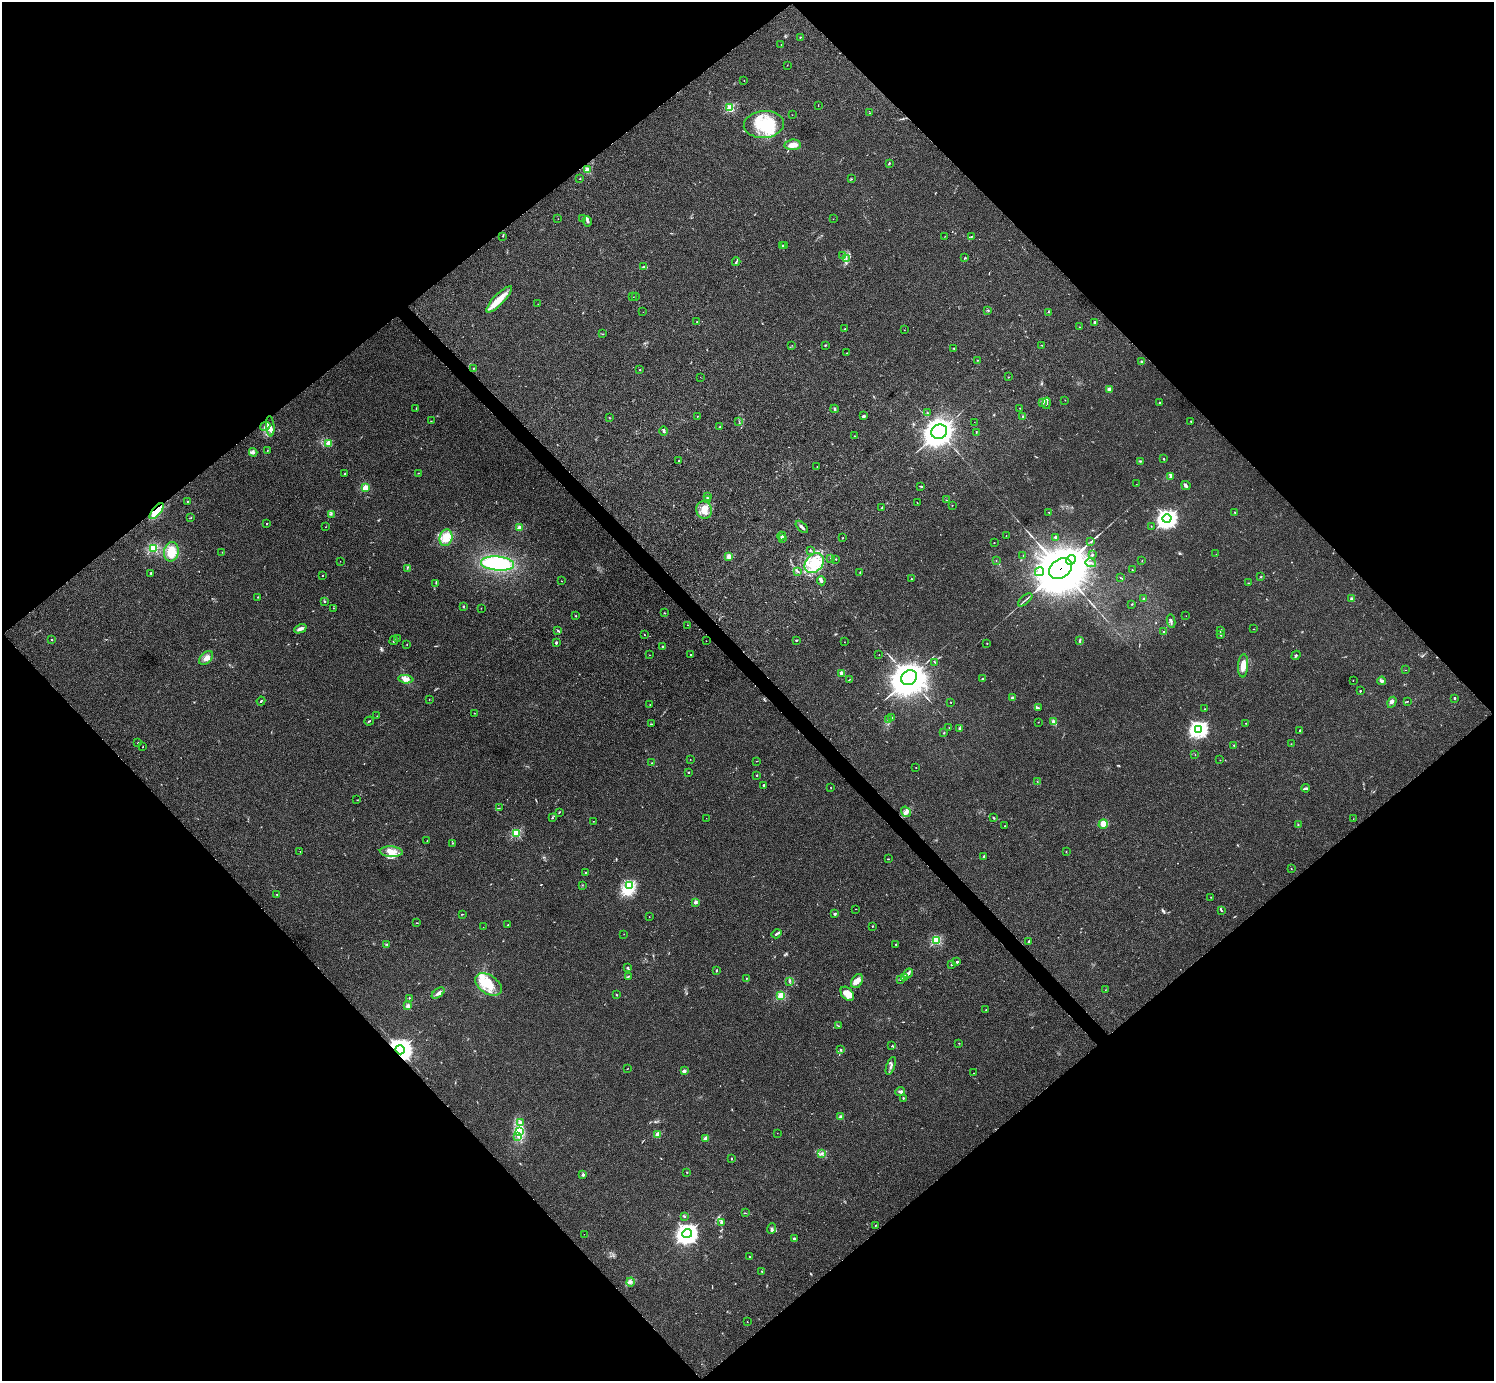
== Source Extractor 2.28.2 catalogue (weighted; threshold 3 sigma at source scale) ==
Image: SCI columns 4-5970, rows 160-5674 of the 5976 x 5974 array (HDU 1 of 3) = the unmasked area's bounding box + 8 px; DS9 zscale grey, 4 x 4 block average (1 PNG px = mean of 4 x 4 image px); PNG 1496 x 1383 px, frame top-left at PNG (2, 2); each listed source drawn as its Kron ellipse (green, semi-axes under 4 px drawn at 4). Shown black and unused: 51% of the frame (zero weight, under 3 of 4 exposures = <1% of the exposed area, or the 3 px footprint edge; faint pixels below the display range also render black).
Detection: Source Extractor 2.28.2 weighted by HDU 2 'WHT'. Background 0.0246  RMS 0.0046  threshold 0.0207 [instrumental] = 3 sigma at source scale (4.5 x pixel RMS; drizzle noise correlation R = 1.50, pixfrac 1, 0.05/0.05 arcsec/px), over >= 5 px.
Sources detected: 390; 3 too faint to see at this stretch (4 x 4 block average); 3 inside a brighter object's white glare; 4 cosmic-ray / hot-pixel residue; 5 long thin detections or spike segments (spike, bleed or trail) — neither listed nor drawn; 5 coinciding with a brighter row at this scale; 37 inside a brighter listed object's ellipse — not listed separately; the other 333 listed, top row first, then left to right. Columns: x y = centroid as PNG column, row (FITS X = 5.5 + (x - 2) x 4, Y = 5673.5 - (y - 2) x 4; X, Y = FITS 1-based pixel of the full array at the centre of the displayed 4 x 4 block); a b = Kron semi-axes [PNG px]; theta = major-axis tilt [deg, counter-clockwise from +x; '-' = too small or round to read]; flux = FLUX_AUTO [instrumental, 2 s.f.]
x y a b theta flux
800 37 2 2 - 1.3
781 45 2 2 - 0.6
787 65 2 2 - 0.65
744 80 2 2 - 1.6
818 106 2 2 - 0.5
730 108 2 2 - 210
869 113 2 2 - 0.7
792 115 2 2 - 0.43
764 124 20 13 5 95
792 145 8 5 6 23
889 163 3 2 - 2
587 170 2 2 - 93
580 179 2 2 - 2.6
852 179 2 2 - 0.68
582 218 2 2 - 0.82
558 219 2 2 - 0.62
833 219 2 2 - 0.44
587 221 5 3 - 5.1
503 236 2 2 - 1.6
945 236 3 2 - 0.78
972 236 3 2 - 2.2
782 245 2 2 - 4.7
785 245 2 2 - 0.81
843 256 2 2 - 1.4
846 258 3 2 - 1.8
965 258 2 2 - 1.5
736 262 4 2 - 3
644 267 3 2 - 2.5
635 296 2 2 - 1.4
633 297 2 2 - 0.72
499 299 17 5 46 45
538 304 2 2 - 0.53
988 310 2 2 - 2.1
643 312 2 2 - 0.44
1049 312 2 2 - 0.84
697 321 2 2 - 1
1095 322 2 2 - 3.7
1079 327 2 2 - 0.81
845 329 2 2 - 1.1
904 330 2 2 - 0.48
603 334 2 2 - 1.1
792 345 2 2 - 0.63
825 345 2 2 - 1.5
1042 345 2 2 - 1.1
953 348 2 2 - 1.7
847 353 2 2 - 0.97
978 360 2 2 - 0.81
1141 361 3 2 - 1.6
474 368 2 2 - 1.5
640 370 2 2 - 1.4
700 377 2 2 - 0.48
1008 377 2 2 - 3.3
1109 389 2 2 - 38
1065 400 2 2 - 1.5
1042 402 4 2 - 4.4
1046 403 6 3 80 6.5
1159 403 2 2 - 1.6
416 408 2 2 - 1.1
1020 408 2 2 - 0.61
834 409 4 2 - 3.3
927 412 2 2 - 1.5
697 416 3 2 - 1.3
864 416 3 2 - 4.9
1023 416 2 2 - 1.5
610 417 2 2 - 0.7
431 421 2 2 - 0.8
739 421 2 2 - 0.7
1191 421 2 2 - 1.5
974 422 2 2 - 0.44
265 426 5 2 - 5.5
270 426 10 4 -85 11
720 427 2 2 - 1.8
664 431 5 2 - 4.1
939 432 8 7 - 3500
976 432 2 2 - 0.91
855 436 2 2 - 0.89
329 443 2 2 - 93
267 451 2 2 - 0.81
253 452 4 3 - 4.8
1163 459 2 2 - 6.6
679 460 3 2 - 1.2
1141 461 2 2 - 1.4
817 466 2 2 - 0.63
418 473 2 2 - 0.95
345 474 2 2 - 1.6
1171 477 3 2 - 2.3
1136 484 2 2 - 0.5
1186 485 5 3 - 6.3
921 486 3 2 - 3
365 488 2 2 - 110
707 496 2 2 - 1.2
708 499 3 2 - 2.4
946 500 2 2 - 0.96
187 501 2 2 - 0.98
917 503 2 2 - 1.8
952 505 2 2 - 1.1
881 508 2 2 - 1.7
704 510 9 7 -65 24
157 511 10 4 50 48
1049 512 2 2 - 1.6
1235 512 2 2 - 1.3
331 514 2 2 - 1.8
191 518 2 2 - 1.1
1167 519 4 4 - 1300
267 524 2 2 - 5
1151 526 2 2 - 0.82
326 527 2 2 - 0.59
802 527 7 2 -46 6.6
519 528 2 2 - 61
1006 535 2 2 - 0.69
782 536 4 2 - 3.5
1056 537 3 2 - 2.9
446 538 8 6 74 26
783 538 2 2 - 1.6
843 538 2 2 - 2.7
1091 542 2 2 - 3.1
994 543 2 2 - 2.5
153 548 2 2 - 280
810 550 2 2 - 1.7
171 552 10 7 80 43
222 552 2 2 - 0.81
1216 554 2 2 - 0.49
1023 555 2 2 - 0.71
1092 555 3 2 - 2.5
729 556 2 2 - 70
831 558 2 2 - 1.4
836 559 2 2 - 2.8
1071 560 5 2 - 860
340 561 2 2 - 0.48
996 561 2 2 - 0.74
1142 561 2 2 - 1.1
497 563 16 7 -6 180
814 563 11 8 47 60
1091 563 5 2 - 4.6
407 568 2 2 - 1.2
1061 568 12 9 35 19000
1132 570 2 2 - 0.81
797 571 3 2 - 2.3
860 572 2 2 - 1.5
1039 572 5 3 - 9
151 573 2 2 - 2.7
322 576 2 2 - 0.94
1261 577 2 2 - 1.7
1120 578 2 2 - 0.87
912 579 2 2 - 1
561 581 2 2 - 1.1
821 581 5 2 - 6.5
436 583 2 2 - 1.3
1248 583 3 2 - 1.3
258 597 2 2 - 0.84
1144 599 3 2 - 3.3
1352 599 2 2 - 23
1025 600 9 2 42 4.6
324 601 2 2 - 2.4
1132 604 2 2 - 1.7
463 606 2 2 - 2
333 608 2 2 - 0.55
481 608 2 2 - 0.57
665 613 2 2 - 1.4
576 616 2 2 - 2.3
1186 616 2 2 - 0.47
1171 621 7 2 -80 4.8
688 625 2 2 - 0.78
300 629 7 3 23 11
1253 629 2 2 - 0.58
558 630 2 2 - 2.2
1220 631 3 2 - 2.3
1163 632 2 2 - 2.8
644 635 2 2 - 1.1
1221 635 3 2 - 1.9
397 638 2 2 - 1.4
52 640 2 2 - 1.8
796 640 2 2 - 2.4
1079 640 2 2 - 1.3
394 641 4 2 - 2.6
706 641 2 2 - 0.56
844 642 2 2 - 0.62
556 643 2 2 - 4.1
987 643 2 2 - 2.7
407 644 2 2 - 0.86
662 646 2 2 - 5.7
879 654 2 2 - 0.54
649 655 2 2 - 0.65
690 655 2 2 - 1.2
1296 655 5 2 - 3.4
206 658 8 5 46 15
935 662 3 2 - 1.3
1243 666 11 5 86 25
1406 670 2 2 - 0.51
842 674 2 2 - 28
909 678 8 7 - 7900
406 679 7 3 -5 14
982 679 2 2 - 7.7
849 680 3 2 - 1.5
1353 680 2 2 - 1
1381 681 4 3 - 7.5
1360 691 2 2 - 6
1012 698 2 2 - 30
1454 698 2 2 - 8.2
429 699 2 2 - 1
261 701 4 2 - 2.3
1407 701 2 2 - 1.4
951 702 2 2 - 1
1392 702 6 2 60 8.9
650 705 2 2 - 3
1038 708 2 2 - 1.9
1205 709 2 2 - 0.76
474 713 2 2 - 0.72
377 716 2 2 - 0.57
892 717 2 2 - 1
889 719 2 2 - 2.2
369 721 5 2 - 2.5
1053 721 4 3 - 6.9
1038 722 2 2 - 0.5
1246 723 2 2 - 1
651 724 2 2 - 1.4
949 728 2 2 - 0.54
959 728 3 2 - 4
1199 729 3 3 - 1000
1300 730 2 2 - 7.4
944 733 2 2 - 1.7
138 743 2 2 - 2.9
1291 744 2 2 - 1
1234 745 2 2 - 2.7
143 747 2 2 - 1.8
1195 755 2 2 - 0.53
690 759 2 2 - 0.56
1220 760 2 2 - 0.64
756 761 2 2 - 0.76
652 763 3 2 - 2.6
916 767 2 2 - 1.4
688 772 2 2 - 1.7
757 775 2 2 - 1.9
1037 781 2 2 - 0.7
763 785 2 2 - 8.9
831 788 2 2 - 0.77
1306 788 4 2 - 4.3
357 800 2 2 - 0.77
499 808 2 2 - 0.47
559 812 3 2 - 1.5
906 812 5 4 - 9.5
552 818 3 2 - 2
706 818 2 2 - 0.57
993 818 3 2 - 3.1
1353 819 2 2 - 0.56
593 821 2 2 - 0.66
1103 824 5 4 - 30
1298 825 3 2 - 2
1005 826 2 2 - 1.6
516 833 2 2 - 230
427 840 2 2 - 0.63
453 843 2 2 - 1
300 851 2 2 - 0.62
1066 851 2 2 - 0.73
391 852 11 5 -4 26
984 856 3 2 - 3
888 859 2 2 - 1.6
1291 868 2 2 - 1
586 872 2 2 - 1.4
582 885 2 2 - 0.75
629 886 2 2 - 380
277 894 2 2 - 1.2
1211 897 2 2 - 0.94
695 902 2 2 - 38
855 909 2 2 - 0.61
1221 910 3 2 - 2
462 914 2 2 - 1.8
835 914 3 2 - 3.2
649 917 2 2 - 1.2
417 923 3 2 - 1.1
508 925 2 2 - 2.2
872 926 2 2 - 4.5
483 927 2 2 - 0.36
624 934 2 2 - 0.61
777 934 5 2 - 5.8
936 940 2 2 - 240
1029 941 2 2 - 3
387 944 3 2 - 1.9
896 944 2 2 - 1.7
957 962 2 2 - 13
951 965 2 2 - 7.8
628 968 2 2 - 4.4
716 970 3 2 - 2
908 973 5 3 - 7.8
628 976 2 2 - 1.7
904 977 3 2 - 2.5
746 978 4 2 - 2.2
900 979 2 2 - 2
789 981 2 2 - 1.4
857 981 7 5 58 18
488 984 15 9 -33 53
1105 990 2 2 - 0.58
438 993 7 3 36 7.5
847 994 8 5 -49 22
616 995 2 2 - 1.7
781 996 2 2 - 170
409 998 2 2 - 2.2
408 1006 2 2 - 54
986 1010 2 2 - 0.68
838 1026 3 2 - 1.6
959 1043 2 2 - 0.89
892 1046 2 2 - 1.6
400 1050 5 4 - 3400
840 1050 2 2 - 1.3
891 1066 9 2 71 7.6
627 1069 2 2 - 1
684 1071 4 3 - 8.8
974 1073 2 2 - 0.47
900 1091 4 3 - 4.7
903 1098 2 2 - 2.5
841 1117 2 2 - 38
520 1123 4 3 - 6.1
520 1132 2 2 - 2
777 1133 2 2 - 0.58
658 1134 2 2 - 69
518 1136 3 2 - 2.8
706 1138 2 2 - 48
821 1154 3 2 - 3.1
732 1159 2 2 - 1.7
686 1172 2 2 - 0.81
583 1175 2 2 - 24
745 1213 4 2 - 1.5
684 1216 2 2 - 2.2
721 1222 4 3 - 6.7
875 1225 2 2 - 1.5
771 1229 5 2 - 3.8
687 1233 5 4 - 1600
584 1234 2 2 - 0.42
794 1239 3 2 - 4.1
750 1257 2 2 - 1.7
762 1271 2 2 - 1.8
631 1282 4 3 - 6.8
747 1321 2 2 - 0.73
Overlapping masked pixels (flux is a lower limit): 3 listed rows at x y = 157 511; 1061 568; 400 1050
Diffuse or blended objects may show on this block-average render without a row.